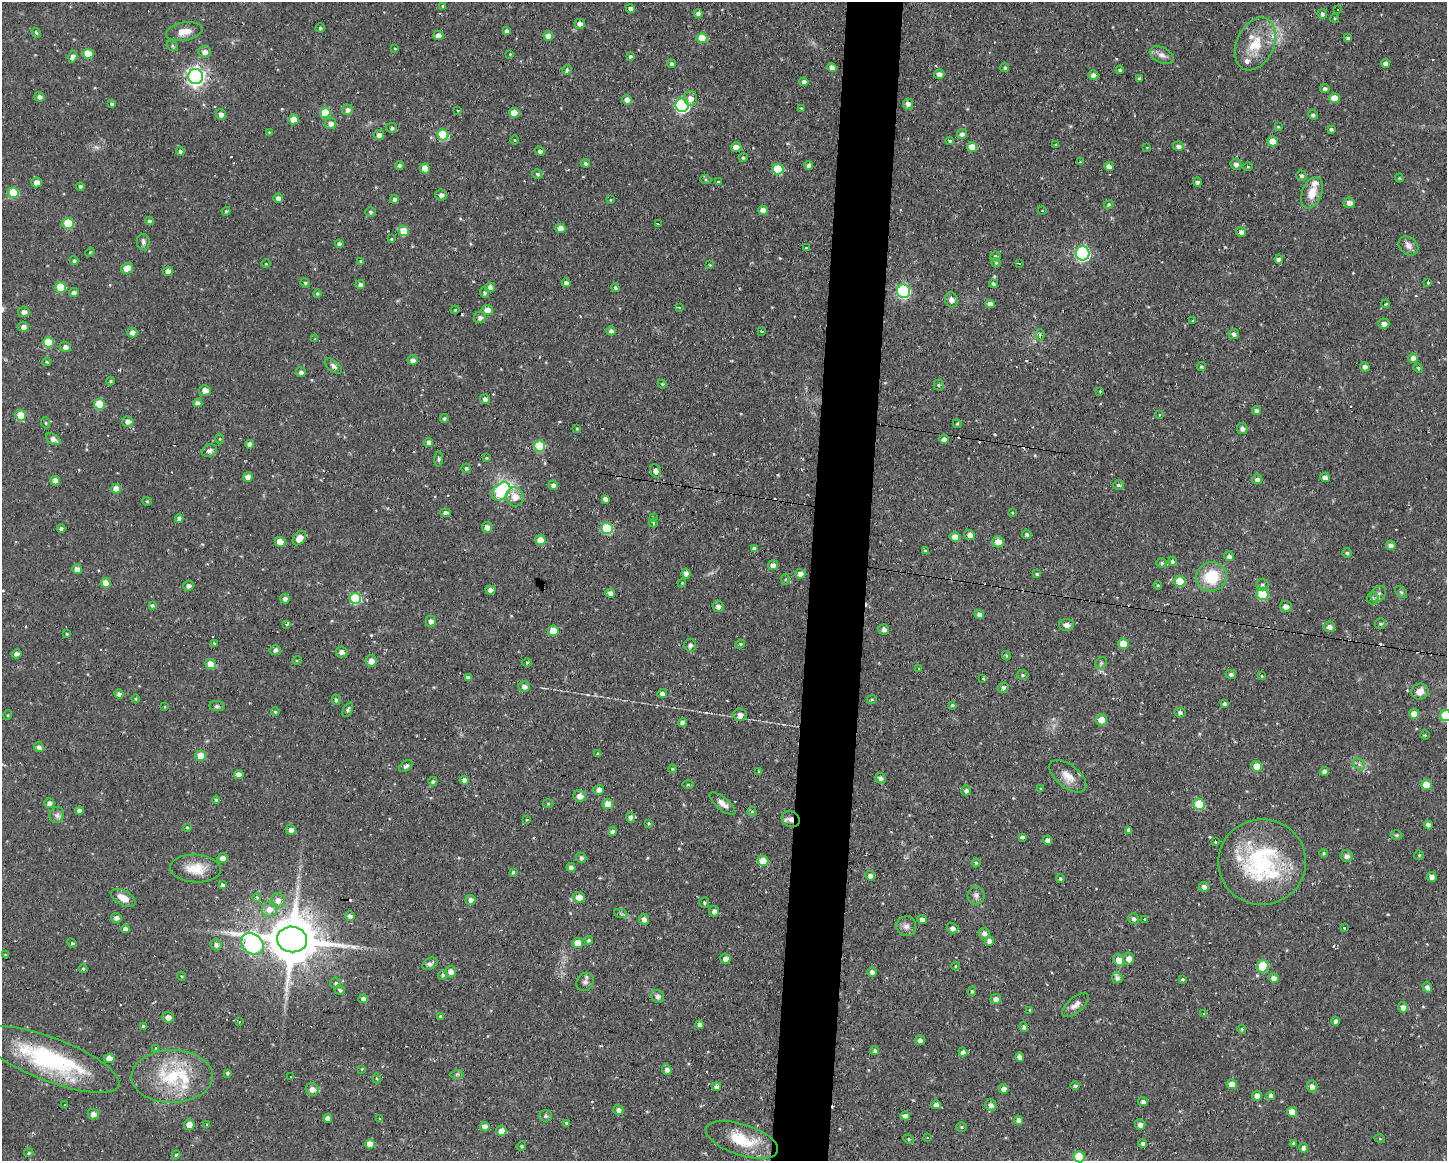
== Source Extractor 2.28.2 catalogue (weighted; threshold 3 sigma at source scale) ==
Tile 5 of 3 x 4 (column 2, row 2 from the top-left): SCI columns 1551-2995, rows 2319-3477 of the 4658 x 4636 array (HDU 1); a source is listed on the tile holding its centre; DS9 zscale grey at full resolution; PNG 1449 x 1163 px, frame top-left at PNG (2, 2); each listed source drawn as its Kron ellipse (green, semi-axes under 4 px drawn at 4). Shown black and unused: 4% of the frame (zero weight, under 2 of 3 exposures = <1% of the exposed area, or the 3 px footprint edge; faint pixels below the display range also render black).
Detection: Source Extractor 2.28.2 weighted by HDU 2 'WHT'; one run over the whole footprint, this tile lists its part. Background 0.108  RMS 0.0061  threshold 0.0276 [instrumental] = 3 sigma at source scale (4.5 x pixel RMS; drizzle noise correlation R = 1.50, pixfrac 1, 0.05/0.05 arcsec/px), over >= 5 px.
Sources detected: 502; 1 inside a brighter object's white glare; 22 cosmic-ray / hot-pixel residue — neither listed nor drawn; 9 inside a brighter listed object's ellipse — not listed separately; the other 470 listed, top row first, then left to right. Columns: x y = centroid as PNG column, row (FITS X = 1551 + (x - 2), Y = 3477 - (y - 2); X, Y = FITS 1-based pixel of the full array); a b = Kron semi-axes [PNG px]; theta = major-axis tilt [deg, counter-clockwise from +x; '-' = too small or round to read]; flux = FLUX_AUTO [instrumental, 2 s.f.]
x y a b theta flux
443 6 4 3 - 0.77
630 9 4 4 - 2.1
1338 9 3 3 - 1.7
698 13 4 4 - 1.9
1322 14 5 4 - 1.5
1335 18 4 4 - 0.67
580 24 5 5 - 2.6
320 28 4 4 - 0.97
506 31 4 4 - 1.7
184 32 18 9 10 7.3
36 33 5 4 - 1
438 35 5 4 - 3.4
548 36 5 4 - 4.7
702 38 5 5 - 13
1348 38 4 3 - 1.4
1255 44 28 18 65 18
172 46 6 4 -41 1
395 48 3 3 - 1.2
205 52 6 5 - 3.6
88 54 5 5 - 9.8
510 54 3 3 - 0.48
1162 55 13 7 -28 3.5
630 56 4 4 - 1.3
73 57 6 4 72 3
671 64 4 4 - 1.3
1386 64 4 4 - 2.9
832 67 5 4 - 3.1
1005 68 4 4 - 0.96
567 70 5 4 - 1.5
1120 70 4 4 - 1
939 74 5 5 - 3.5
1093 75 5 5 - 2.7
196 77 7 7 - 270
1139 79 3 3 - 0.92
804 82 4 4 - 2.3
1325 89 4 4 - 1.8
39 97 5 5 - 2.1
690 98 7 6 - 3.3
1334 98 5 5 - 9.1
627 100 5 4 - 3.3
112 104 4 4 - 1.4
908 104 5 5 - 3.1
682 105 7 6 - 120
801 108 3 3 - 1.1
347 110 5 5 - 2.5
458 110 3 2 - 0.79
325 113 5 5 - 16
514 113 5 5 - 8.6
221 114 5 5 - 2.6
1313 115 5 4 - 1.3
294 119 5 5 - 8.8
330 123 6 5 - 3.1
1278 127 3 3 - 0.58
392 128 5 5 - 1.3
1331 129 4 4 - 1.2
269 132 4 4 - 0.54
962 134 5 5 - 2.2
379 135 5 5 - 2.5
443 135 5 5 - 28
514 140 5 3 - 0.56
950 141 4 3 - 1
1272 141 5 5 - 7.4
1056 144 3 3 - 0.98
1178 146 5 4 - 2.1
736 147 5 4 - 5.7
972 147 5 5 - 8.8
1147 147 4 2 - 0.37
180 151 5 4 - 1.3
540 151 5 4 - 1.8
743 158 4 4 - 0.99
1080 162 4 3 - 0.52
586 164 4 4 - 1.4
1236 164 5 5 - 2.5
809 165 4 4 - 2.1
399 166 4 4 - 1.8
1109 166 5 4 - 2.6
1248 167 5 3 - 0.68
425 168 5 5 - 7.2
778 169 6 5 - 23
537 174 6 5 - 1.4
1301 176 5 5 - 1.4
1399 178 4 4 - 0.57
706 180 6 4 -19 0.72
718 182 4 3 - 0.67
1198 182 5 4 - 1.6
37 183 5 5 - 4.8
80 186 4 4 - 1.4
13 193 5 5 - 22
1312 193 16 10 68 8.5
441 195 6 5 - 2.1
278 198 5 4 - 2.8
394 199 4 4 - 1.9
611 200 4 2 - 0.48
1349 203 5 5 - 2.9
1109 205 5 4 - 0.91
763 210 5 4 - 3.6
1042 210 4 3 - 0.39
226 211 4 4 - 0.75
371 212 5 5 - 1.1
149 221 4 4 - 1.3
68 223 5 5 - 21
658 224 4 2 - 1.9
560 228 5 4 - 4.2
404 231 5 5 - 13
1241 232 5 5 - 2.3
391 239 4 4 - 0.65
143 242 8 6 -81 2
339 244 4 4 - 2.2
1408 246 11 8 -41 3.1
806 248 3 2 - 1.1
90 252 5 3 - 0.51
1083 253 7 7 - 94
995 256 5 4 - 1.1
1279 259 4 4 - 2.4
74 260 4 3 - 1.2
361 261 4 4 - 1
996 263 5 4 - 0.75
1019 263 3 2 - 0.43
266 264 5 3 - 0.55
710 265 4 3 - 0.51
127 268 6 5 - 7.1
168 271 5 4 - 3
1428 282 3 3 - 2.2
305 283 5 4 - 0.89
566 283 4 4 - 2.1
993 284 4 4 - 1.1
360 285 5 4 - 2.1
60 287 5 5 - 14
490 287 5 5 - 2.8
615 288 4 4 - 1
903 291 7 6 - 76
74 292 5 4 - 1.8
317 293 4 4 - 0.91
484 293 5 4 - 1.3
951 300 7 6 - 3.2
990 304 5 4 - 2.9
1386 304 4 3 - 0.71
680 307 3 3 - 6.5
455 310 4 3 - 0.65
487 310 5 5 - 5.5
24 312 6 5 - 2.8
480 318 6 5 - 2.2
1193 320 3 3 - 1.4
1384 324 5 5 - 2.7
23 327 5 5 - 3
611 331 4 4 - 2
761 331 4 3 - 0.68
132 333 5 5 - 3.1
1234 334 5 5 - 2.1
1040 335 6 4 88 1.2
315 339 4 3 - 0.52
48 342 5 5 - 17
65 347 5 5 - 2.5
1413 358 5 4 - 3.1
412 360 5 5 - 3
46 362 4 3 - 0.78
333 366 10 5 -38 2.1
1201 366 4 4 - 0.86
1365 367 5 4 - 2.2
1418 368 5 4 - 0.83
301 372 5 5 - 2
111 381 4 4 - 0.73
662 384 4 4 - 0.68
939 385 5 5 - 0.89
205 390 5 5 - 4.4
1100 391 3 3 - 0.55
485 399 5 5 - 2.4
198 403 4 4 - 2.9
99 404 5 5 - 18
1257 410 4 4 - 1.6
1160 414 3 3 - 0.98
21 415 5 5 - 12
444 419 4 4 - 1
128 421 6 5 - 3.3
46 423 5 3 - 0.69
957 424 4 4 - 0.74
1242 428 5 5 - 2.6
577 429 4 3 - 0.7
53 439 8 5 -33 3
220 439 5 3 - 0.59
944 439 4 4 - 2.8
429 442 5 4 - 2.8
249 444 4 4 - 3
540 446 6 5 - 28
209 451 8 6 24 2
486 458 4 3 - 0.65
439 459 7 4 86 1.1
466 468 5 4 - 1.2
655 471 7 5 -77 3.3
248 477 5 4 - 3.5
1325 477 5 4 - 3
1257 479 5 5 - 1.9
55 481 5 4 - 4.9
553 485 5 4 - 2.5
1119 485 5 5 - 1.2
116 489 5 5 - 6.7
501 491 11 7 43 48
515 497 9 8 - 6
605 499 3 3 - 18
147 501 4 4 - 0.73
445 513 5 4 - 2.7
1012 513 4 3 - 0.61
653 518 4 3 - 0.57
179 519 4 4 - 2.4
653 523 4 3 - 0.95
487 527 5 5 - 3.4
607 528 6 5 - 34
61 529 4 4 - 1.8
1027 534 5 4 - 1.3
970 535 5 5 - 2.9
955 537 5 5 - 5.7
299 538 8 5 52 5.3
540 540 5 5 - 8.6
280 542 5 5 - 8.6
998 542 5 5 - 6.3
1391 545 5 4 - 3
754 549 4 4 - 2.4
925 551 4 3 - 1
1347 553 4 4 - 0.97
1229 556 5 5 - 2.1
1172 561 4 4 - 1.4
1162 563 5 4 - 1.1
773 565 5 5 - 3
77 569 5 4 - 3.9
686 573 5 4 - 2.7
800 574 5 5 - 3.4
1037 574 4 3 - 4.3
1211 577 15 14 - 23
785 579 5 3 - 0.71
1180 581 6 5 - 10
106 583 5 5 - 7.5
682 583 4 4 - 0.73
1158 585 4 4 - 0.76
1262 585 6 6 - 1.2
188 586 5 4 - 2.4
490 590 5 4 - 2.3
1401 592 7 4 -45 1.1
610 593 5 4 - 2.5
1263 594 6 6 - 28
1378 594 9 6 50 1.7
356 598 6 5 - 39
1373 598 6 6 - 1.9
285 599 5 4 - 2.6
152 605 4 4 - 1.2
718 606 6 5 - 3.1
1286 606 5 5 - 2.9
979 615 5 4 - 2.9
431 621 5 5 - 2.6
287 624 3 3 - 2.5
1380 624 5 5 - 1.2
1067 625 7 6 - 2.3
1329 627 6 5 - 3
884 629 5 5 - 2.3
553 631 5 5 - 11
67 634 4 3 - 0.65
214 644 3 3 - 0.94
740 644 5 4 - 0.8
1123 644 5 5 - 9.9
690 645 6 6 - 2
275 650 5 5 - 1.9
342 652 6 5 - 2.5
16 654 5 4 - 2.3
1006 656 5 3 - 0.67
297 660 5 3 - 0.55
371 661 6 5 - 4
527 662 5 3 - 0.64
1101 663 6 5 - 1.1
211 664 5 5 - 9
919 668 3 3 - 1.6
1231 674 5 4 - 1.6
1022 675 6 5 - 0.88
1262 676 3 3 - 0.83
468 677 4 4 - 2.3
983 678 3 3 - 2.7
524 687 6 5 - 2.7
1003 688 5 5 - 1.4
1420 692 8 8 - 4.2
119 694 4 4 - 2.7
662 694 5 4 - 2.7
136 699 4 3 - 0.51
872 699 5 3 - 0.69
336 700 5 4 - 1.1
1224 704 4 3 - 1.9
952 705 4 3 - 0.66
217 706 7 5 -8 1.3
164 707 3 2 - 0.49
348 710 8 4 64 1.4
275 712 4 3 - 0.89
1180 713 5 5 - 1.9
1414 714 5 5 - 5.5
8 715 5 3 - 0.51
740 715 7 6 - 3.2
1446 716 5 5 - 26
1102 720 5 5 - 7.6
682 723 4 4 - 2.5
1425 735 4 4 - 0.53
39 747 5 4 - 2.7
597 754 3 3 - 0.87
201 756 5 5 - 10
1359 764 7 5 -46 1.5
406 766 7 4 40 1.7
1257 766 5 5 - 8.2
672 769 4 3 - 0.63
1324 771 4 4 - 2.5
759 772 4 3 - 0.96
239 774 4 4 - 4
1068 776 22 11 -39 7.4
880 778 5 5 - 1.8
464 780 4 4 - 2.7
433 781 4 4 - 1.1
688 785 5 3 - 0.63
1426 785 5 5 - 10
1041 788 3 3 - 0.84
599 790 5 5 - 2.4
966 790 5 5 - 1.9
580 796 6 5 - 3.9
216 800 4 4 - 0.81
49 803 5 5 - 2.6
548 804 5 3 - 0.59
608 804 5 5 - 8.5
722 804 16 6 -40 4
1199 804 6 5 - 25
79 811 4 4 - 2.3
752 812 5 4 - 0.86
57 815 8 7 - 2.2
631 817 5 4 - 2.1
527 819 3 2 - 0.72
791 819 9 7 -28 3.4
648 823 4 3 - 0.75
1428 825 4 4 - 3.1
187 827 4 3 - 0.66
291 830 5 5 - 2.9
1129 830 4 3 - 1.8
613 831 5 4 - 2.3
1397 835 6 5 - 0.91
1022 838 4 3 - 5.3
1047 840 5 4 - 2.7
1215 842 3 3 - 0.57
1324 853 4 4 - 0.73
1419 855 5 4 - 0.7
1347 856 6 5 - 2.7
222 858 5 5 - 3.4
581 858 5 5 - 1.5
763 861 5 5 - 10
1262 862 44 42 0 78
976 863 4 4 - 0.8
571 867 5 4 - 2.6
195 869 25 14 -2 13
513 872 4 3 - 0.93
870 876 5 4 - 2.3
1432 877 5 4 - 3.4
1060 878 4 4 - 1.1
222 885 4 4 - 2
1204 887 5 5 - 2.5
976 895 9 8 - 2.6
257 897 4 3 - 1.2
579 897 6 5 - 5.6
123 898 13 7 -29 6.3
278 900 7 7 - 4.2
471 900 5 5 - 2.7
704 903 5 5 - 1.1
269 909 8 7 - 5.9
714 911 5 5 - 2.6
621 914 7 4 -20 1.2
350 916 5 4 - 1.9
116 918 5 5 - 2.5
644 919 5 5 - 2.8
1133 919 5 5 - 1.6
1144 919 3 2 - 0.64
922 920 5 4 - 2.9
906 926 10 10 - 3.4
952 928 6 5 - 2.4
1344 928 3 3 - 1.9
125 929 4 4 - 2.4
984 933 5 5 - 2.5
292 939 15 13 -9 3300
589 940 4 3 - 1.1
989 941 5 4 - 3
72 943 5 4 - 0.89
578 943 5 5 - 9.5
252 944 12 9 -37 140
216 945 6 5 - 2
5 954 4 2 - 0.52
725 959 5 5 - 3.6
1129 959 6 5 - 3.9
1119 960 6 5 - 8.6
430 964 8 5 30 2
955 966 4 3 - 0.54
1263 966 6 6 - 21
83 969 4 4 - 1.1
451 972 6 5 - 3.8
872 972 5 4 - 2.8
443 975 5 5 - 1.1
181 976 4 3 - 0.51
1117 978 5 5 - 1.8
1274 978 5 4 - 3.1
1182 979 4 4 - 0.84
585 982 9 8 - 2.3
336 983 5 5 - 1.4
1427 987 5 4 - 2.7
340 990 5 5 - 1.4
972 991 5 4 - 1.2
657 996 6 6 - 2.7
363 999 5 4 - 2.3
996 999 5 5 - 2.7
1076 1005 16 7 41 3.9
1403 1007 5 4 - 3.2
1030 1010 3 3 - 0.77
1203 1013 3 2 - 0.95
168 1017 6 5 - 3.8
440 1017 4 4 - 1.1
239 1021 3 2 - 0.62
1335 1021 4 4 - 1.9
700 1024 4 4 - 2.7
143 1026 3 3 - 1.4
1024 1027 4 4 - 1.6
1242 1029 4 4 - 0.74
920 1040 5 5 - 2.4
156 1049 4 3 - 0.59
875 1051 4 4 - 1.4
963 1052 5 4 - 1.7
1020 1057 5 4 - 2.6
109 1058 5 4 - 6.9
51 1059 73 21 -21 79
362 1069 3 3 - 0.57
667 1070 5 4 - 2.3
227 1073 4 3 - 0.99
457 1074 7 4 0 1.1
172 1076 41 26 1 42
291 1077 3 2 - 0.44
377 1078 5 4 - 0.68
1232 1084 5 5 - 6.1
1075 1086 4 4 - 1.3
1312 1086 6 5 - 3
717 1087 4 4 - 3
312 1089 6 6 - 3.5
1004 1089 5 5 - 2.8
1257 1095 5 5 - 3.2
1271 1096 4 4 - 2
1143 1102 5 4 - 1.7
65 1105 2 2 - 0.51
936 1105 4 4 - 2.9
991 1105 6 5 - 2.6
618 1110 5 5 - 2.6
1292 1112 5 5 - 6.3
93 1114 5 5 - 3
546 1116 6 5 - 1.2
905 1116 4 4 - 2.4
328 1118 4 4 - 3.4
380 1119 4 3 - 0.54
1019 1120 4 4 - 2.8
567 1123 4 4 - 1.1
207 1124 3 2 - 0.65
189 1125 5 5 - 6.7
1140 1125 5 5 - 2.6
485 1127 5 4 - 3.7
961 1127 5 4 - 0.84
501 1131 5 5 - 5
928 1138 4 3 - 1.2
909 1139 5 4 - 0.88
1380 1139 5 3 - 0.56
742 1140 38 15 -18 24
1143 1143 4 3 - 1.4
370 1144 5 5 - 6.9
1293 1144 4 3 - 2.3
521 1146 5 4 - 0.83
1303 1148 5 4 - 2.8
29 1153 5 4 - 0.87
176 1155 4 3 - 0.84
1079 1157 5 5 - 20
Overlapping masked pixels (flux is a lower limit): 3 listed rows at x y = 791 819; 292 939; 51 1059
Isophote crosses this tile's border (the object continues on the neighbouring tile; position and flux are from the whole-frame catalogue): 2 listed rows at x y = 1446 716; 1079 1157